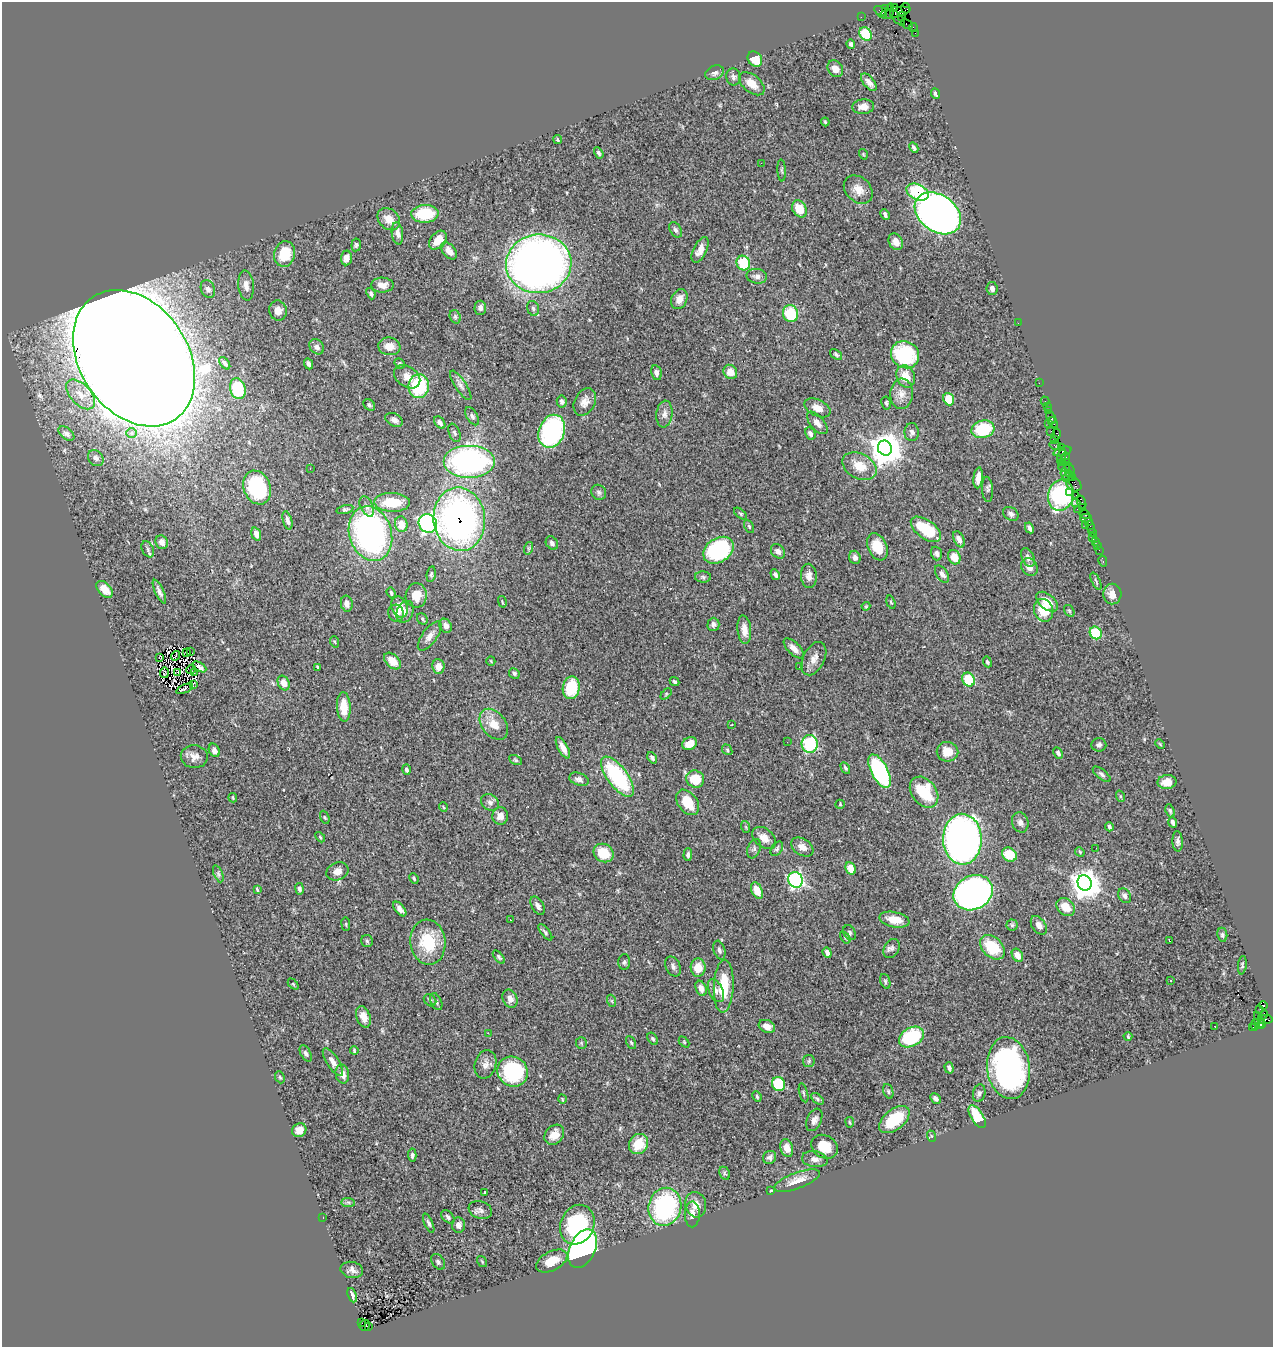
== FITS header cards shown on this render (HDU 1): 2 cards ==
NAXIS1  =                 1271
NAXIS2  =                 1345

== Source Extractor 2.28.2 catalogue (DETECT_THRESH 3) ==
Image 1271 x 1345 px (HDU 1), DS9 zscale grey, 1 PNG px = 1 image px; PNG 1275 x 1349 px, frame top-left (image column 1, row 1345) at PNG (2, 2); each listed source drawn as its Kron ellipse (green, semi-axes under 4 px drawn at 4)
Background 1.58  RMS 0.053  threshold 0.159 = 3 sigma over >= 5 px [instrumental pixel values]
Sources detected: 395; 1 with non-positive FLUX_AUTO (blend fragments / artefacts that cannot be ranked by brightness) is neither listed nor drawn; the other 394 listed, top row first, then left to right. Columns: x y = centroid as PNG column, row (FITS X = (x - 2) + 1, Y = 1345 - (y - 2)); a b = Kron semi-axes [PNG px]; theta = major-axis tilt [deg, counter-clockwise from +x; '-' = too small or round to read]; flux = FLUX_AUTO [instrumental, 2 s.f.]
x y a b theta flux
894 8 3 2 - 46
905 8 5 4 - 49
885 9 3 3 - 170
880 11 7 3 -30 120
889 11 8 3 79 240
895 13 16 5 12 710
861 17 2 2 - 21
902 17 4 3 - 48
898 18 9 3 -46 360
907 24 6 3 -29 110
913 28 4 2 - 61
915 33 2 2 - 15
865 34 7 5 -56 130
851 44 4 4 - 6.6
755 59 8 6 -51 56
835 69 9 7 -52 25
714 73 9 7 24 14
733 77 8 7 - 11
869 82 10 5 -51 19
752 84 15 8 -40 43
935 93 5 3 - 7.7
863 107 11 7 3 26
825 122 4 3 - 4.4
558 140 4 3 - 4.7
914 148 5 3 - 7
599 153 6 4 -58 6.6
863 154 5 3 - 2.9
761 163 2 2 - 30
782 170 11 3 -86 7
858 190 16 12 -43 42
917 192 12 7 -24 230
799 209 9 7 -63 69
938 213 25 18 -36 2800
425 214 13 9 3 150
885 215 5 3 - 12
389 219 12 9 -44 37
676 230 8 5 -56 9.2
397 233 11 5 -83 25
438 240 11 7 48 42
896 242 9 6 -61 30
356 245 6 4 83 6.5
700 250 14 6 64 28
449 251 10 6 -49 23
285 254 13 10 77 100
346 258 7 5 86 23
743 263 7 6 - 130
539 264 33 29 6 2900
757 276 10 7 -9 15
382 285 11 7 0 26
246 286 15 7 -83 25
992 288 6 5 - 12
208 289 9 7 -66 17
371 293 6 4 -69 7.8
679 299 10 7 64 25
480 308 7 6 - 11
533 308 8 5 -73 8.7
278 311 10 9 - 27
790 314 8 7 - 140
455 317 7 5 -70 6.8
1018 323 2 2 - 9.5
389 346 11 9 -8 34
317 347 8 6 -46 14
836 354 7 3 -38 5.6
905 355 14 13 - 280
134 358 74 54 -56 32000
225 363 7 4 -53 11
400 363 5 4 - 4.9
308 364 6 4 -65 10
730 372 7 6 - 34
656 373 7 5 -78 15
906 376 11 9 -64 57
407 377 14 10 -35 31
1039 383 2 2 - 23
461 385 17 5 -57 17
419 386 12 10 82 260
238 389 10 7 -73 180
80 394 18 10 -47 46
901 394 15 11 86 33
949 399 6 5 - 72
562 401 6 5 - 8.7
1045 401 4 3 - 28
585 402 14 10 61 28
886 403 6 4 -80 6.3
369 405 6 5 - 6.8
1048 407 3 3 - 150
817 408 14 8 -25 30
1049 411 3 3 - 83
664 414 13 8 85 20
472 416 10 5 -61 11
1051 418 7 3 -65 150
394 420 9 6 -27 13
440 422 7 4 -53 12
1053 422 5 3 - 170
817 423 13 6 -49 19
1048 423 3 2 - 59
983 429 11 8 15 190
552 431 17 12 69 520
1051 431 2 2 - 26
912 432 9 7 88 12
132 433 5 4 - 12
454 433 10 5 -69 7.5
66 434 9 5 -39 11
810 434 7 4 -64 12
1056 434 5 3 - 89
1054 440 2 2 - 97
1055 445 6 3 -8 110
1061 447 4 2 - 63
885 448 7 7 - 8700
1062 451 9 4 16 170
1062 457 8 3 76 310
96 458 9 7 -47 11
1066 458 6 3 83 160
469 461 26 16 0 900
1063 462 3 2 - 43
1066 462 3 3 - 120
859 466 18 12 -27 68
310 468 2 2 - 2
1064 468 6 2 -19 110
1070 469 6 2 -62 250
1068 473 3 3 - 220
1065 474 6 3 -68 280
1068 477 6 2 26 140
1073 477 4 2 - 40
978 478 10 4 83 23
1074 484 8 6 -36 200
257 488 17 13 -69 300
987 489 12 5 -86 8.9
599 492 8 7 - 9.7
1070 492 3 3 - 23
1061 495 16 12 77 330
1076 495 2 2 - 69
392 502 18 9 -1 110
1082 502 7 3 -72 110
1076 503 4 3 - 150
367 506 11 6 -65 16
1083 507 3 2 - 43
345 509 8 4 14 6.6
1077 509 3 2 - 190
740 514 7 3 -39 4.8
1011 514 8 6 -34 11
1085 515 5 3 - 220
1086 518 6 4 0 100
459 519 32 26 -83 1400
287 520 9 4 -75 12
1089 522 3 2 - 79
428 523 9 9 - 890
401 524 8 6 -76 50
1086 525 3 2 - 24
749 527 7 4 -63 6.2
1090 527 6 2 -72 70
1029 528 6 3 -61 13
926 529 17 9 -36 160
1093 533 3 2 - 24
256 534 7 4 -74 21
370 534 28 21 -73 970
1092 537 3 2 - 21
959 539 9 5 -64 20
1095 541 3 3 - 86
162 542 7 6 - 14
552 543 7 5 -55 12
1097 545 2 2 - 16
877 547 14 9 -67 80
529 548 6 4 72 4.9
148 549 9 5 -62 9.5
718 550 16 12 34 460
1099 550 2 2 - 35
778 551 8 6 -48 16
936 553 7 5 -72 11
855 557 7 5 -71 12
954 557 7 6 - 61
1028 557 10 6 -66 14
1103 561 6 3 -76 36
1029 567 9 7 -56 27
431 574 8 4 79 5.6
942 574 10 5 -55 16
775 575 5 3 - 10
809 576 12 8 -87 21
703 577 8 5 -3 7.9
1096 581 9 4 -64 5.9
105 589 10 6 -47 33
159 592 13 4 -65 14
391 593 5 3 - 7.6
1112 594 10 9 - 30
416 595 12 10 88 45
502 602 6 2 -77 2.8
891 602 7 4 -72 4.9
1047 602 13 7 -41 51
347 604 8 6 -79 16
866 606 4 4 - 3.6
399 607 11 8 -69 56
1044 610 11 9 -72 85
1069 611 6 4 -58 4.8
405 612 11 8 68 20
396 613 8 7 - 21
422 619 6 5 - 4.6
713 624 7 6 - 10
446 626 7 6 - 15
744 630 14 7 -84 30
1096 633 6 5 - 140
430 636 17 7 53 25
335 642 6 3 -71 4.3
794 648 13 6 -45 23
190 651 3 2 - 0.61
186 653 4 2 - 2.2
176 656 5 2 - 5.2
159 657 3 2 - 16
814 659 18 10 63 30
392 661 10 6 -44 39
491 661 5 2 - 2.8
987 662 5 3 - 8
199 667 8 3 -31 7.7
317 667 4 2 - 4
438 667 7 6 - 29
800 667 2 2 - 3.3
191 669 5 2 - 2.2
194 672 3 2 - 2.8
164 673 5 3 - 1.6
178 673 3 2 - 1.4
514 673 6 5 - 6.3
968 680 7 6 - 110
675 682 5 4 - 5.9
284 683 8 5 -63 30
193 684 3 2 - 3.9
571 688 11 8 80 150
185 689 9 3 23 11
666 694 6 4 46 5.2
344 707 15 7 -87 66
494 724 17 12 -52 54
731 725 3 2 - 1.8
787 742 2 2 - 4.9
690 744 8 6 26 40
810 744 9 8 - 230
1160 744 5 3 - 3.2
1099 745 7 7 - 10
563 748 12 5 -61 27
214 750 7 5 -64 17
727 750 6 4 -50 4.7
947 752 11 10 - 50
1058 753 6 4 -62 10
194 757 13 11 -3 25
652 758 6 4 -57 9
516 760 7 4 -27 5.6
845 768 6 3 -59 6
407 770 5 3 - 9.2
880 771 18 8 -63 440
1102 774 11 5 -38 9.2
617 777 24 10 -53 350
579 779 10 6 -19 14
695 779 9 8 - 78
1167 782 9 7 6 35
924 792 17 12 -53 150
1120 796 6 3 -72 4.3
233 798 5 2 - 3.4
490 802 9 7 -36 15
688 802 14 9 -53 86
840 804 5 4 - 3.4
443 807 5 3 - 3.1
1170 811 7 3 -71 5.6
500 816 8 8 - 25
325 817 7 4 -69 4.4
1020 822 10 8 -75 16
1173 822 5 3 - 12
746 827 6 3 -71 3.9
1109 827 4 3 - 6.5
320 837 6 3 -46 3.6
764 838 13 9 -40 31
962 839 25 19 -89 2000
1178 841 10 5 -87 12
802 847 12 8 -33 32
1096 848 2 2 - 1.8
754 849 10 6 69 9.1
777 849 8 5 55 7.6
1080 852 5 4 - 3.3
604 853 10 9 - 84
688 855 6 4 88 8.3
1009 855 8 6 -36 92
851 868 6 5 - 57
337 871 11 8 21 25
218 874 9 4 -68 7.3
414 878 5 3 - 4.3
795 880 8 7 - 620
1085 883 8 7 - 5500
299 889 6 4 -80 8.3
257 890 4 2 - 4.3
757 890 9 5 -66 46
973 893 20 17 28 1700
1125 896 8 6 -56 13
538 906 10 5 -59 16
1066 907 10 8 -42 55
400 909 8 4 -51 17
510 920 2 2 - 3.1
894 920 15 7 -12 51
346 924 7 3 -83 3.8
1012 925 5 5 - 6.1
1039 925 10 6 -55 21
545 932 10 4 -52 6.9
850 933 8 5 -60 7.7
1222 935 7 5 -81 6.9
845 937 7 3 -55 4.4
367 941 6 6 - 5.8
1169 941 4 2 - 3.4
428 942 22 17 -84 160
992 947 14 10 -44 130
892 948 10 7 59 13
719 950 10 5 -72 11
827 953 5 3 - 17
1017 955 7 5 -59 35
499 957 8 4 -49 6.7
624 962 8 6 88 8.4
1242 965 9 4 83 5.9
673 966 11 7 -64 13
698 968 9 7 -89 58
1171 980 3 3 - 5.9
885 981 7 5 -72 6.3
293 984 6 4 -45 4.1
724 986 26 10 87 110
701 988 8 5 -67 25
716 991 12 7 -66 19
510 999 9 7 -65 22
430 1000 7 5 -44 7.4
612 1001 6 4 -71 4.8
436 1002 9 5 -66 9.7
1263 1005 4 3 - 920
1260 1009 3 2 - 18
1263 1015 5 4 - 410
363 1017 11 7 -71 28
1265 1019 7 3 5 350
1259 1020 8 3 -71 310
1261 1024 5 4 - 390
1255 1025 5 4 - 150
767 1026 8 6 -23 23
1215 1026 2 2 - 2.2
1253 1028 3 3 - 80
488 1033 3 2 - 3.9
911 1037 13 9 28 250
1128 1037 4 3 - 4.2
653 1039 7 4 -57 6.5
684 1042 6 4 -46 4.2
581 1043 6 5 - 5.1
631 1043 7 4 -63 5.5
354 1050 4 3 - 4.9
306 1053 9 5 -63 9.2
809 1061 6 5 - 6.1
333 1062 16 6 -57 24
485 1064 14 10 75 25
949 1068 6 3 -74 9.1
1008 1068 31 21 -82 870
513 1072 15 14 - 320
342 1074 9 6 -78 24
280 1077 6 4 -66 5.2
779 1084 7 6 - 130
888 1091 8 5 -72 5.4
804 1093 9 3 -75 4.5
979 1093 9 6 78 9.5
757 1096 5 3 - 5.3
935 1098 6 4 -47 10
562 1099 5 3 - 2.9
817 1099 7 4 -39 6.5
977 1117 13 6 -58 110
814 1120 12 7 66 19
894 1120 18 10 39 140
850 1122 5 2 - 3.6
299 1130 7 6 - 27
554 1135 11 8 49 38
931 1136 6 3 -70 3.7
638 1144 10 9 - 87
825 1147 14 11 -28 83
787 1148 9 6 -72 33
412 1155 7 3 -87 7.1
769 1157 7 6 - 12
815 1159 13 8 -8 19
725 1173 7 5 -62 6.3
797 1181 24 8 20 42
771 1191 3 2 - 4.3
485 1193 3 2 - 3.4
348 1202 7 4 -1 8.2
696 1205 13 10 -78 32
665 1207 19 16 77 480
480 1210 12 8 -19 16
692 1214 13 7 90 24
323 1217 3 2 - 11
448 1217 8 5 -48 9.5
429 1223 10 4 -66 7.9
458 1225 8 6 -82 19
577 1225 20 16 67 340
583 1248 20 12 64 1100
482 1261 6 3 -56 3.8
552 1261 17 9 27 59
438 1262 9 6 -55 8.8
352 1270 11 8 -11 17
352 1295 7 3 -68 13
362 1323 3 3 - 95
364 1325 5 5 - 200
369 1326 3 2 - 250
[1 non-positive-flux detection neither listed nor drawn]